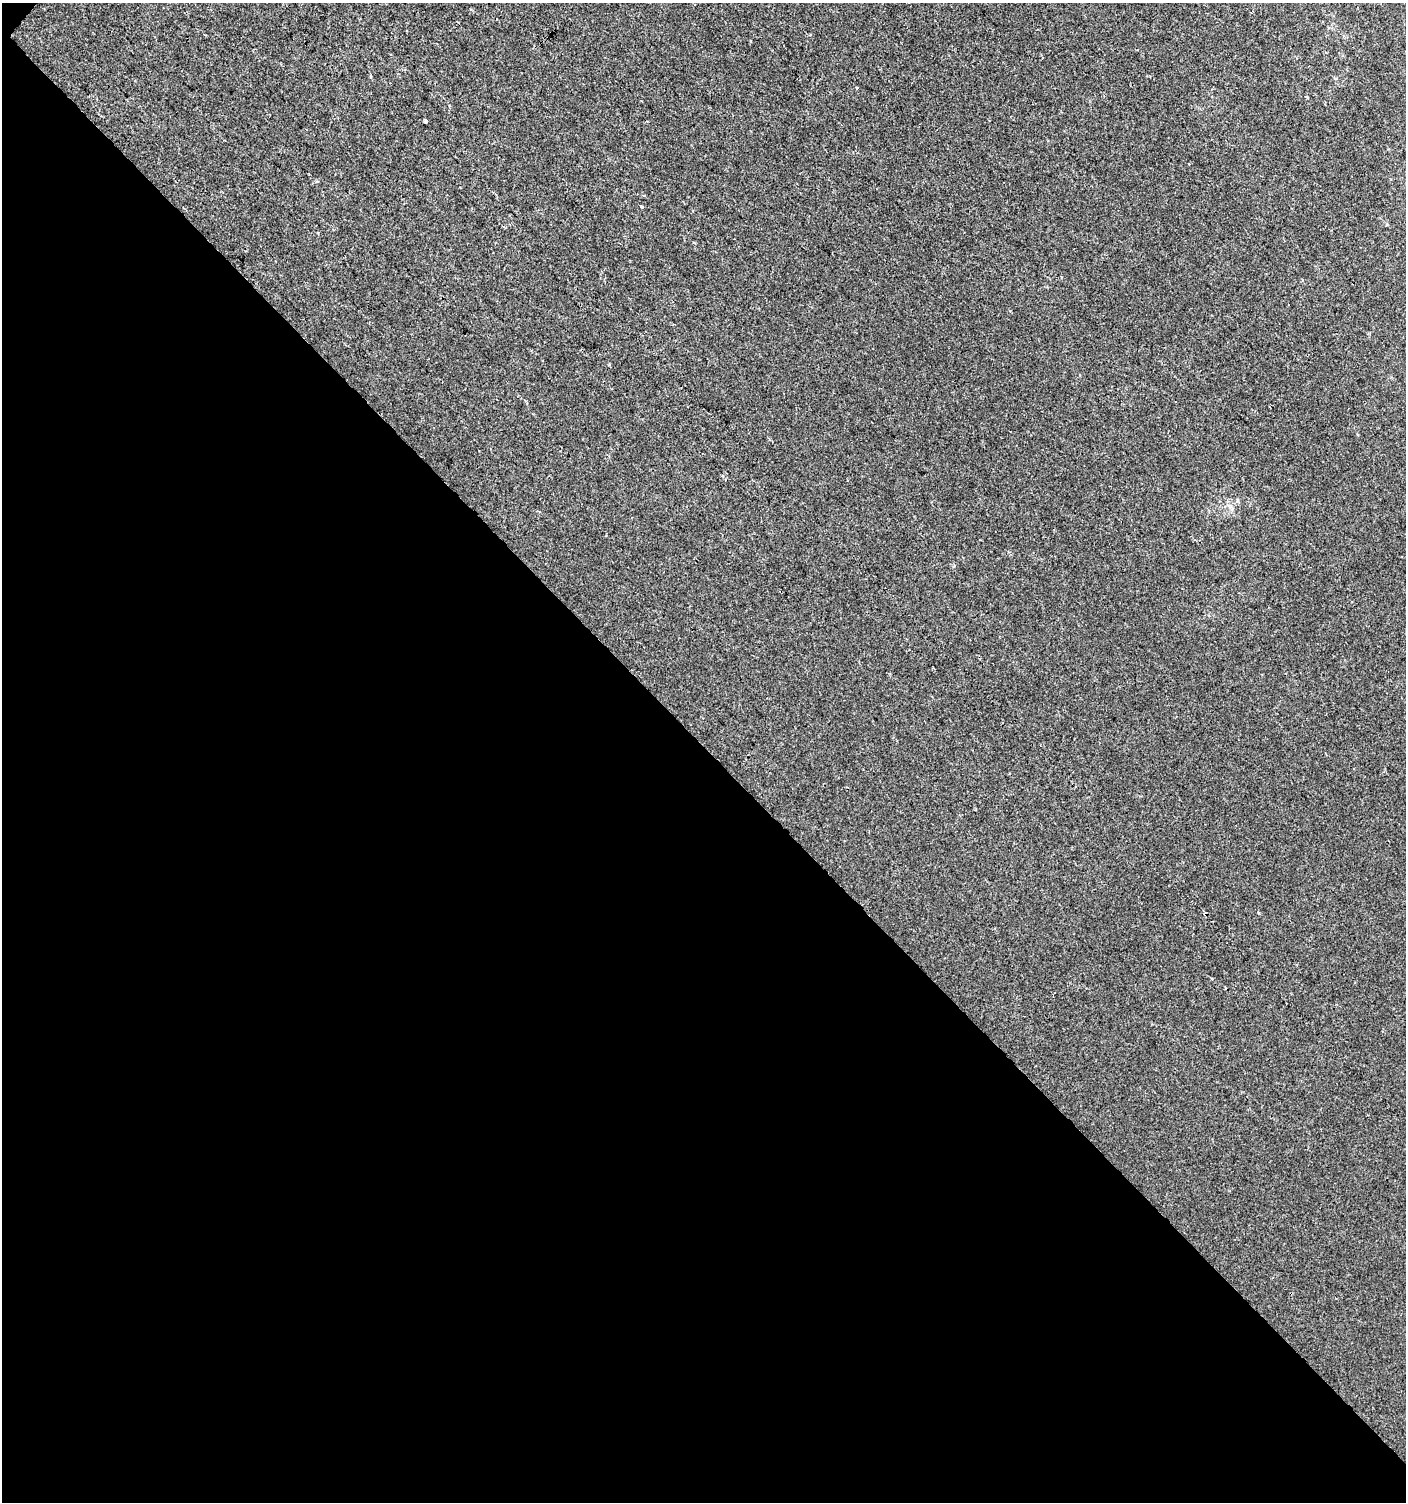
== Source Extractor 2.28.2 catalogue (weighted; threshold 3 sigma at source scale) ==
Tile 3 of 2 x 2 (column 1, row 2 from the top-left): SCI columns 106-1509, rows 1-1500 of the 3001 x 3001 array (HDU 1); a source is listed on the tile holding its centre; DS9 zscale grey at full resolution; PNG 1408 x 1504 px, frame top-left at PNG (2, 3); no overlay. Shown black and unused: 50% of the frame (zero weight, under 2 of 3 exposures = <1% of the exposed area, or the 3 px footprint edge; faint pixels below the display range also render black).
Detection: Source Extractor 2.28.2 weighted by HDU 2 'WHT'; one run over the whole footprint, this tile lists its part. Background 6.10e-04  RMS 0.0041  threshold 0.0185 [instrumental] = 3 sigma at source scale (4.5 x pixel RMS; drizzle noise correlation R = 1.50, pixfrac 1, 0.0396/0.0396 arcsec/px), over >= 5 px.
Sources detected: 5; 1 cosmic-ray / hot-pixel residue — not listed; the other 4 listed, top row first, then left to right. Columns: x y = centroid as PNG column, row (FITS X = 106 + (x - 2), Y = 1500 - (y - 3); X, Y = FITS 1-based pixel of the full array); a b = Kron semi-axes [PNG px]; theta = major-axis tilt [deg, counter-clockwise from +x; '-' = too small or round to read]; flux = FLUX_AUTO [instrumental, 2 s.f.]
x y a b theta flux
857 87 3 3 - 3.2
426 121 3 3 - 2.6
641 207 3 3 - 1.4
1258 913 4 3 - 0.54